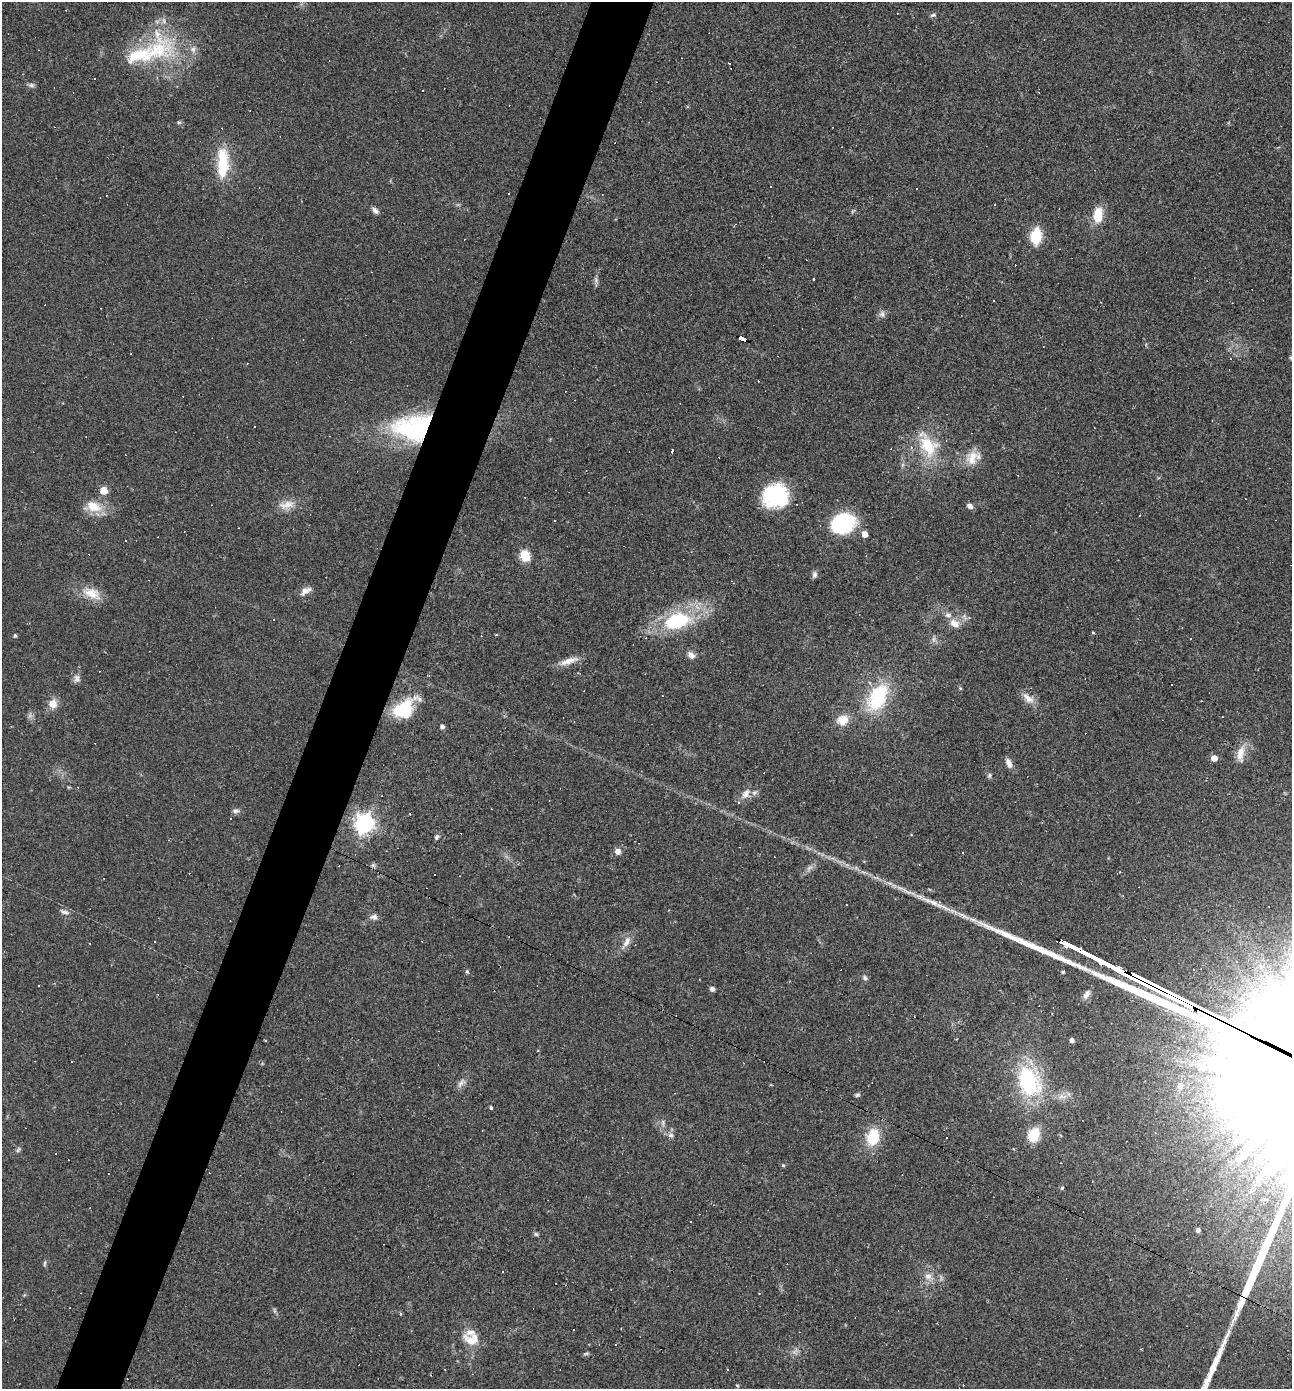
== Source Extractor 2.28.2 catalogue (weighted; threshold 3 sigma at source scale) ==
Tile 7 of 4 x 4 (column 3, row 2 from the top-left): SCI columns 2715-4004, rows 2776-4162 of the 5563 x 5550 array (HDU 1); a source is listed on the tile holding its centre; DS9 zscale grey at full resolution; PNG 1294 x 1391 px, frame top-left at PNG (2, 2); no overlay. Shown black and unused: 5% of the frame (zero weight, under 2 of 3 exposures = <1% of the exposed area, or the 3 px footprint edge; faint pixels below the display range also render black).
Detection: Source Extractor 2.28.2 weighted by HDU 2 'WHT'; one run over the whole footprint, this tile lists its part. Background 0.082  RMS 0.0066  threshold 0.0296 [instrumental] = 3 sigma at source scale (4.5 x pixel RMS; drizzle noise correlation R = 1.50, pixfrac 1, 0.05/0.05 arcsec/px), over >= 5 px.
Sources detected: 167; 1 too faint to see at this stretch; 1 inside a brighter object's white glare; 52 cosmic-ray / hot-pixel residue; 4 long thin detections or spike segments (spike, bleed or trail) — not listed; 6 inside a brighter listed object's ellipse — not listed separately; the other 103 listed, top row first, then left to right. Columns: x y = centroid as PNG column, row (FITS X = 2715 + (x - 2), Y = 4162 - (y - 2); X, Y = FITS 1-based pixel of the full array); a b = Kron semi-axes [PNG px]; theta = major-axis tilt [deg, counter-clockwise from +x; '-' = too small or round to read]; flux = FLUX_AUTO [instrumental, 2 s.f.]
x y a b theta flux
933 15 8 5 12 1.3
157 50 62 40 37 66
729 63 3 3 - 4.8
31 85 9 5 -9 1.7
179 122 6 5 - 0.98
223 163 38 14 89 27
771 186 3 3 - 1.7
916 188 2 2 - 0.63
509 193 3 2 - 0.89
375 211 10 6 -45 2.5
1098 216 17 10 83 16
1036 236 16 11 79 20
814 279 3 3 - 2.8
596 281 16 5 -86 2.2
1100 302 3 2 - 0.39
882 314 10 8 -76 2.6
743 339 7 4 -29 69
131 353 3 2 - 0.66
1291 358 6 4 -41 1.1
421 428 41 33 6 86
928 445 40 23 -59 31
973 457 22 16 36 11
104 490 5 5 - 16
775 496 27 24 3 50
287 505 25 11 12 8.4
93 506 25 15 -12 14
970 506 7 5 -33 2.8
555 521 3 2 - 0.49
842 523 23 18 21 60
865 534 5 4 - 6.7
525 556 8 5 -69 44
814 575 9 6 83 2.1
734 583 4 3 - 0.57
305 591 15 8 30 4.1
92 593 28 14 -23 12
969 618 6 4 0 1
274 620 3 2 - 0.43
676 621 26 15 13 52
955 624 15 9 -38 6.1
1093 632 3 3 - 0.64
15 635 5 4 - 1.1
496 635 3 3 - 0.97
933 639 7 4 89 1.7
691 655 10 7 -43 3.8
569 661 27 8 18 7.4
77 678 11 8 -69 3.1
1171 685 3 2 - 0.83
960 688 5 4 - 0.72
662 696 3 2 - 0.63
878 698 39 23 63 44
1028 698 19 10 -41 6.3
53 704 11 11 - 6.7
403 709 27 20 38 27
843 720 12 10 20 10
442 726 5 4 - 2.4
1240 754 24 10 83 8
1214 758 5 5 - 6.2
1009 763 12 7 -64 4.1
989 775 7 6 - 1.3
746 794 17 11 53 6.5
236 811 10 6 4 2.1
410 814 3 2 - 0.5
364 823 7 7 - 360
436 837 7 5 68 1.5
618 851 8 8 - 3.7
962 852 3 3 - 1.5
373 865 7 5 43 1.3
810 868 11 6 41 2.8
64 912 12 5 -23 2.2
374 917 11 7 -9 2.8
422 941 2 2 - 0.48
626 942 20 8 61 5.6
467 972 6 4 -67 1
1063 972 4 3 - 1.1
865 978 8 6 -42 1.7
712 989 4 4 - 3.1
1086 994 13 7 59 3.5
1072 1040 4 4 - 2.7
1029 1081 32 23 -72 65
461 1083 16 7 50 3.5
1180 1086 9 8 - 3.4
857 1095 7 5 19 1.2
1062 1096 12 7 5 4.3
491 1108 4 3 - 1.5
663 1123 10 5 -83 2.2
671 1135 8 6 12 2.1
1034 1135 17 13 70 13
873 1137 21 15 76 22
18 1150 8 5 40 1.5
783 1165 5 4 - 0.92
1062 1188 4 4 - 1.1
1198 1230 5 4 - 2.3
536 1234 6 5 - 1.1
45 1263 9 3 84 1.1
928 1276 11 9 -33 5.2
759 1293 3 3 - 0.53
274 1310 7 4 -72 1.1
621 1328 3 2 - 0.42
472 1340 22 15 -15 13
616 1344 3 3 - 0.83
795 1351 12 6 34 2.9
586 1353 9 4 6 1.1
737 1385 6 3 -19 0.66
Overlapping masked pixels (flux is a lower limit): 2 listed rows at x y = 743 339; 421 428
Isophote crosses this tile's border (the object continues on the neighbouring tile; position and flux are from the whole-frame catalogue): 1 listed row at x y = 1291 358